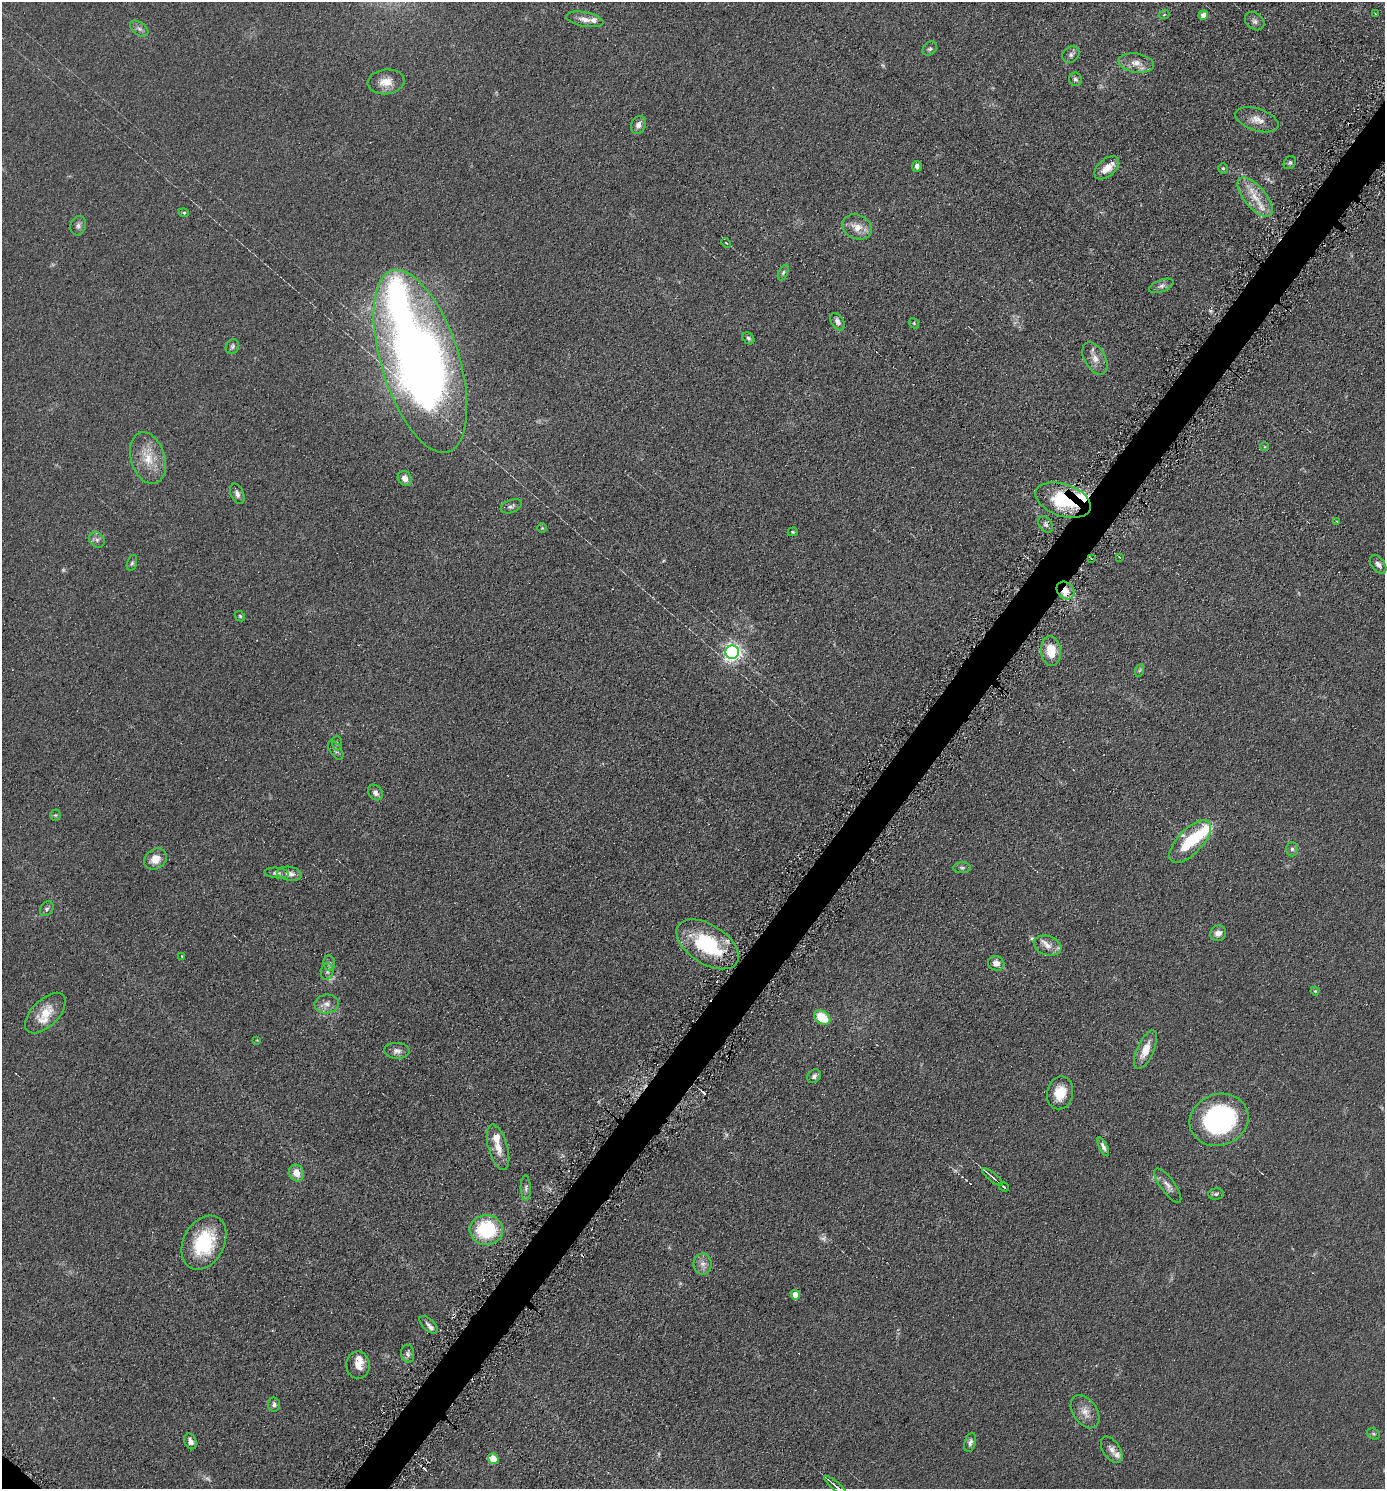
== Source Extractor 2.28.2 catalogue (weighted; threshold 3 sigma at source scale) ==
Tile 10 of 4 x 4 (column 2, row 3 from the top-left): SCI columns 1532-2914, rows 1496-2982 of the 5970 x 5964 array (HDU 1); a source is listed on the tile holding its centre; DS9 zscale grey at full resolution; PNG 1387 x 1491 px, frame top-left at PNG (2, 2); each listed source drawn as its Kron ellipse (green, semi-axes under 4 px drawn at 4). Shown black and unused: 3% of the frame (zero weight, under 4 of 8 exposures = <1% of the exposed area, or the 3 px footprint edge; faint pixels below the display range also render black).
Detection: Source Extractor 2.28.2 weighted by HDU 2 'WHT'; one run over the whole footprint, this tile lists its part. Background 0.0901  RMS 0.0078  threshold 0.032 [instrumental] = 3 sigma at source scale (4.09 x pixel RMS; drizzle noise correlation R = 1.36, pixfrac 0.8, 0.05/0.05 arcsec/px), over >= 5 px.
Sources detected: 123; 5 too faint to see at this stretch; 2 inside a brighter object's white glare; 5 cosmic-ray / hot-pixel residue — neither listed nor drawn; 10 inside a brighter listed object's ellipse — not listed separately; the other 101 listed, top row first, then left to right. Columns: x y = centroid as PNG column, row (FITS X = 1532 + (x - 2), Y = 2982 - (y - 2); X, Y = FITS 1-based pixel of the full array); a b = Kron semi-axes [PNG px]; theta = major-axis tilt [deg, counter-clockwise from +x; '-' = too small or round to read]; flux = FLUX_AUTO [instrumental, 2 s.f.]
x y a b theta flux
1376 14 3 2 - 1.5
1164 15 5 3 - 0.57
1203 15 5 5 - 4.3
585 19 19 7 -10 5.6
1255 21 11 8 -39 2.8
139 29 10 6 -36 2.7
930 49 8 6 42 1.9
1071 55 9 7 42 2.5
1136 63 18 9 -8 7.5
1075 79 7 6 - 1.8
386 82 18 12 7 9.1
1257 120 22 11 -18 7.7
638 125 9 7 65 3.6
1290 163 7 5 53 1.4
917 166 5 4 - 2.8
1107 168 14 8 41 8.8
1223 168 5 4 - 1.1
1255 197 24 11 -50 14
184 213 5 3 - 0.89
78 226 10 7 72 2.6
857 227 15 12 -26 8.6
726 243 5 3 - 0.76
783 272 8 4 65 1.8
1161 286 13 6 21 2.8
837 322 9 6 -60 3.2
914 323 5 4 - 0.89
748 338 7 5 -46 1.5
232 347 7 6 - 1.7
1095 358 17 10 -60 6.9
420 361 95 39 -73 710
1265 447 4 3 - 0.65
148 458 26 17 -73 18
405 478 8 6 -55 4.9
237 494 11 6 -67 3.1
1063 500 29 16 -18 49
511 506 11 6 20 2.2
1337 522 4 3 - 0.59
1046 524 9 6 -57 2.5
542 528 4 4 - 0.76
793 532 5 4 - 0.84
97 540 9 6 -45 2.5
1119 557 4 2 - 0.57
1091 558 4 2 - 0.79
132 563 8 5 74 1.4
1378 564 10 6 -52 3.1
1065 590 10 8 -43 7.6
240 616 6 4 -45 0.97
1051 651 15 10 -84 15
732 652 6 6 - 300
1140 670 6 4 70 1.1
337 743 7 5 -87 1.3
336 750 11 5 -56 2.1
375 793 8 6 -51 3.1
55 815 5 5 - 1.1
1190 842 27 12 46 30
1292 849 7 6 - 1.8
155 859 12 10 34 7.9
962 868 9 5 0 1.5
277 873 12 5 -5 2.2
290 874 12 7 -9 4.5
47 909 8 6 54 1.9
1218 933 8 7 - 4.1
708 944 35 19 -33 58
1048 946 14 9 -19 6.3
182 956 3 2 - 0.47
329 963 8 6 -83 2
996 963 8 7 - 4.8
327 972 8 6 77 2.3
1315 991 4 4 - 0.69
327 1004 12 9 9 5.1
45 1013 25 13 45 15
822 1017 9 6 -34 23
257 1040 3 3 - 0.47
1146 1050 21 8 67 11
397 1051 13 8 -3 3.7
814 1076 7 6 - 2.2
1060 1093 16 13 78 14
1219 1120 30 25 20 120
498 1147 23 9 -74 9.1
1103 1147 10 4 -64 2.6
296 1173 8 7 - 7.2
992 1177 13 3 -39 2.1
1168 1186 20 7 -54 4.7
1004 1187 5 3 - 4.1
526 1188 12 5 -88 2.3
1216 1194 8 5 2 1.5
486 1230 16 15 - 52
204 1243 28 20 62 47
703 1264 10 9 - 4.4
795 1295 5 4 - 7.8
428 1325 11 5 -43 2.4
408 1354 9 6 -81 2.1
358 1365 13 12 - 7.8
274 1405 7 6 - 2.3
1085 1412 18 12 -56 7.5
1373 1434 7 5 -21 1.2
190 1441 8 6 -66 3.5
970 1442 10 5 76 2.5
1112 1450 15 8 -56 4.5
493 1459 5 5 - 16
835 1486 14 3 -40 3.2
Overlapping masked pixels (flux is a lower limit): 3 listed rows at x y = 1063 500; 1065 590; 708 944
Isophote crosses this tile's border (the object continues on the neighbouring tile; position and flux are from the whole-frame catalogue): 1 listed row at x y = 835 1486